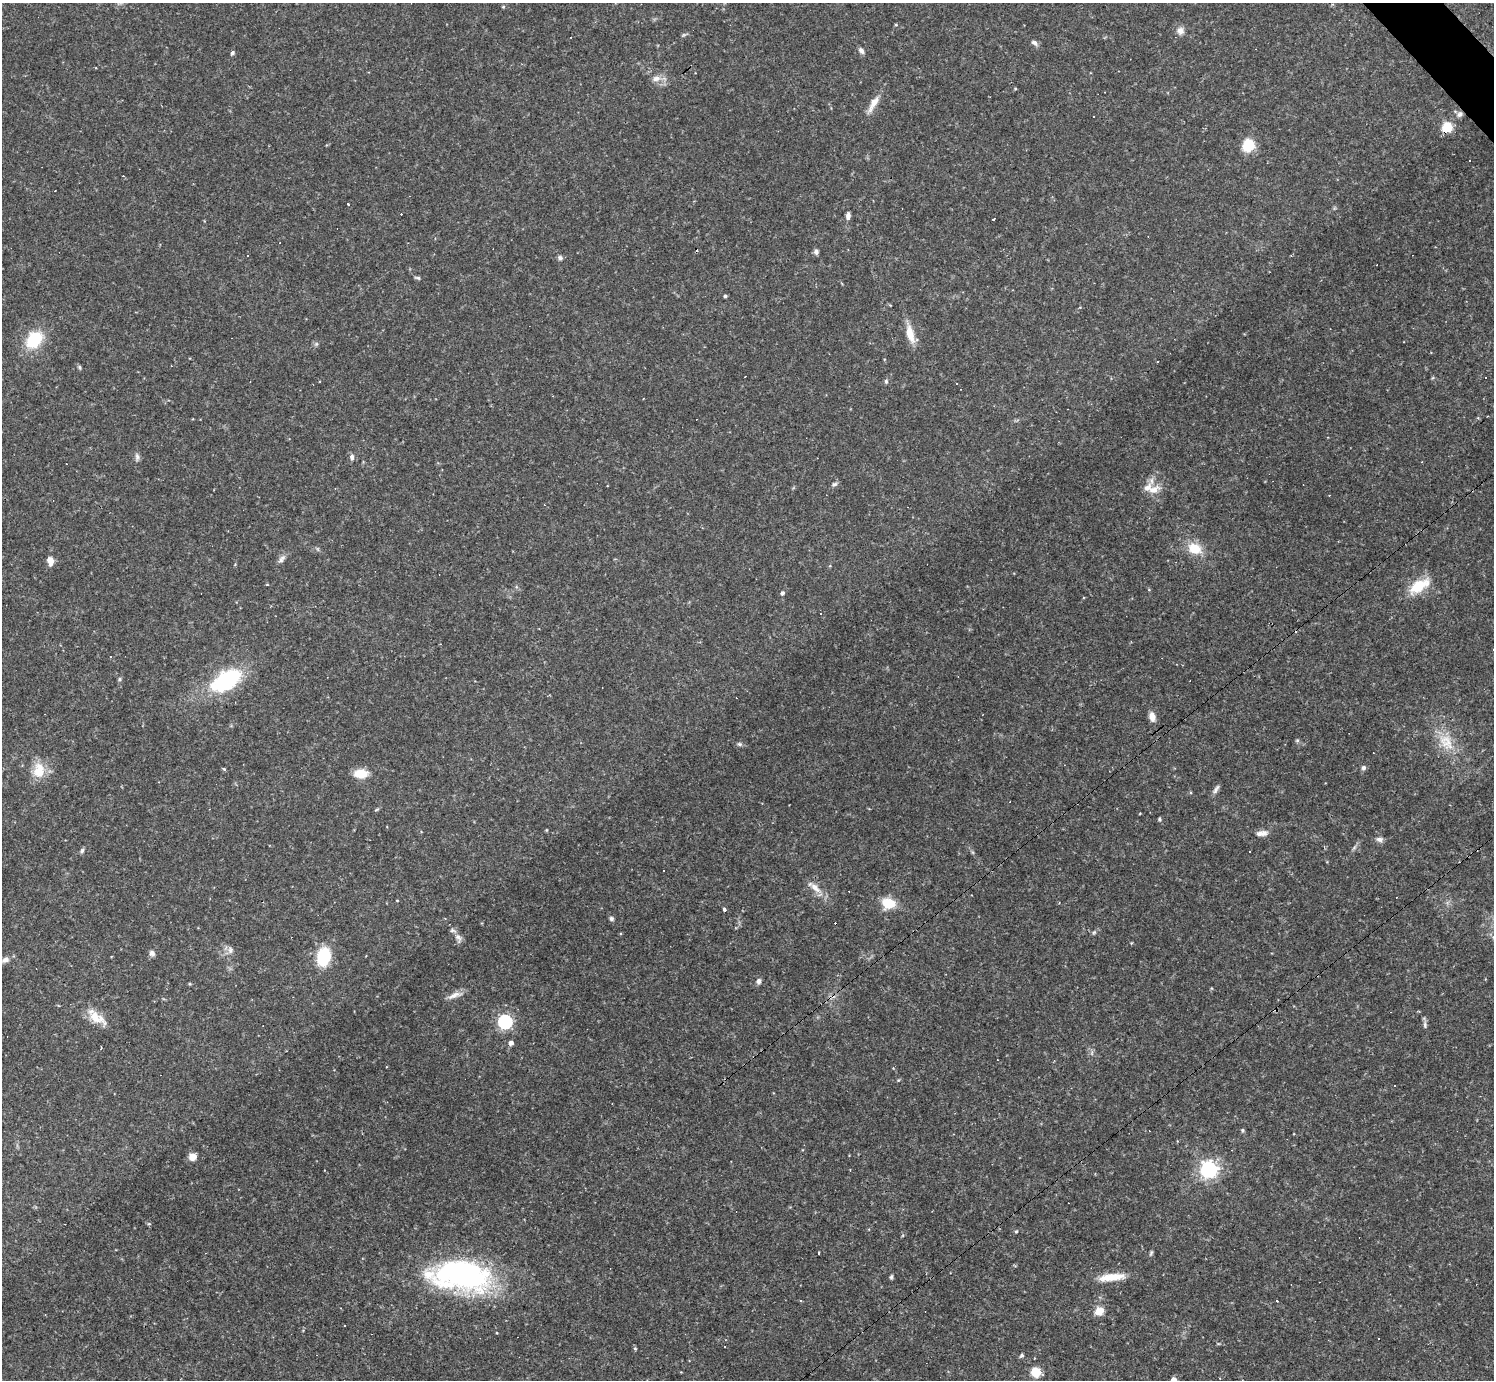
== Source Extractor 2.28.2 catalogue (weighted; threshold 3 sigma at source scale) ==
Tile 10 of 4 x 4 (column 2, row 3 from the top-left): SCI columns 1497-2988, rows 1672-3049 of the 5974 x 5972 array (HDU 1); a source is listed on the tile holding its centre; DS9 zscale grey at full resolution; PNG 1496 x 1382 px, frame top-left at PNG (2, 3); no overlay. Shown black and unused: <1% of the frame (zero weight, under 2 of 3 exposures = <1% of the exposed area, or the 3 px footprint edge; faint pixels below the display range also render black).
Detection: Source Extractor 2.28.2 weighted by HDU 2 'WHT'; one run over the whole footprint, this tile lists its part. Background 0.0633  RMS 0.0061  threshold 0.0274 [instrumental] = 3 sigma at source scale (4.5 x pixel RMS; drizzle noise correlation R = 1.50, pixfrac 1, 0.05/0.05 arcsec/px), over >= 5 px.
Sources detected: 125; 1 too faint to see at this stretch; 24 cosmic-ray / hot-pixel residue — not listed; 3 inside a brighter listed object's ellipse — not listed separately; the other 97 listed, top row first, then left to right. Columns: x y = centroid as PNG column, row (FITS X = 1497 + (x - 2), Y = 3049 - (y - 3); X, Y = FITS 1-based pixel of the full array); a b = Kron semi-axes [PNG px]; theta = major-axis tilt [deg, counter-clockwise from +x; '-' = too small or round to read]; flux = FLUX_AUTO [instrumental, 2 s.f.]
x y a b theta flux
503 7 4 4 - 0.68
896 25 4 4 - 0.65
1180 31 11 10 - 3.5
683 35 6 5 - 0.94
1034 43 10 6 -38 1.9
861 51 8 5 -50 2.2
232 53 5 5 - 1.2
656 79 12 7 13 3.8
1015 89 4 4 - 0.57
873 104 27 8 59 6.8
1460 114 9 7 44 2.2
1093 116 3 3 - 19
1447 127 7 6 - 23
1248 145 9 7 72 27
55 191 3 2 - 0.5
347 204 3 3 - 5.9
848 216 8 5 80 2.5
993 219 3 3 - 49
816 252 7 6 - 1.7
560 258 7 6 - 1.5
417 278 8 4 -12 1.1
725 296 4 3 - 1.1
910 334 25 8 -76 9.5
34 340 26 19 49 22
316 344 6 4 45 1
80 367 6 4 -59 0.96
745 377 3 2 - 0.35
886 381 6 5 - 1.1
957 384 2 2 - 0.46
137 457 12 5 -86 2
352 457 9 6 -87 2
834 484 7 5 5 1.4
1154 490 16 11 17 6.7
1194 549 13 10 -21 15
282 559 12 6 51 2.5
50 561 8 6 -79 5.6
1419 586 25 11 31 20
782 593 5 4 - 1.6
821 613 3 3 - 2.3
120 679 6 4 89 0.87
226 680 41 22 30 51
1152 717 10 7 -75 5.2
1297 740 5 5 - 0.89
1446 742 27 18 -57 16
739 744 7 5 -3 1.4
1363 768 7 6 - 1.6
224 769 3 3 - 0.97
39 770 20 15 86 13
361 773 15 9 2 11
1216 789 13 5 56 2.1
376 810 6 3 19 0.72
1140 813 4 2 - 0.42
1159 819 5 4 - 0.89
547 830 4 3 - 0.56
1262 833 16 7 6 3.8
1379 839 10 6 -4 2.3
1354 847 9 3 45 1.2
82 851 7 5 63 1.2
814 887 24 8 -40 6.3
397 900 4 3 - 0.42
888 903 15 12 -9 12
723 909 3 3 - 14
611 919 6 5 - 1.4
1094 933 6 5 - 0.94
458 938 15 8 -67 3.2
230 950 11 7 88 2.7
152 953 8 7 - 2.1
323 957 13 9 78 37
5 960 11 7 16 2.8
759 981 8 5 84 2
190 984 4 4 - 0.7
455 995 22 7 20 4.3
96 1017 30 12 -38 11
505 1022 6 6 - 130
1425 1025 12 5 89 1.8
511 1043 4 4 - 3
898 1080 5 4 - 0.67
1395 1085 3 2 - 0.75
1243 1130 5 5 - 0.84
192 1157 8 8 - 5.2
1209 1169 7 7 - 220
149 1224 6 4 -1 0.78
1016 1231 5 4 - 0.82
818 1253 3 3 - 2.9
1151 1253 8 4 66 0.94
464 1275 67 30 -5 140
891 1277 6 4 74 0.96
1112 1277 34 9 7 12
800 1301 3 3 - 1.4
1277 1301 3 3 - 1.6
1099 1311 9 9 - 7.3
345 1325 3 2 - 0.42
1379 1338 3 3 - 0.61
635 1348 5 4 - 0.89
1021 1355 6 5 - 1
1036 1372 6 6 - 22
1174 1380 5 4 - 5.1
Overlapping masked pixels (flux is a lower limit): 2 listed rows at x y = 1460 114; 1447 127
Isophote crosses this tile's border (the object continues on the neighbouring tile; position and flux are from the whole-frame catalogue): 1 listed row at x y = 1174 1380